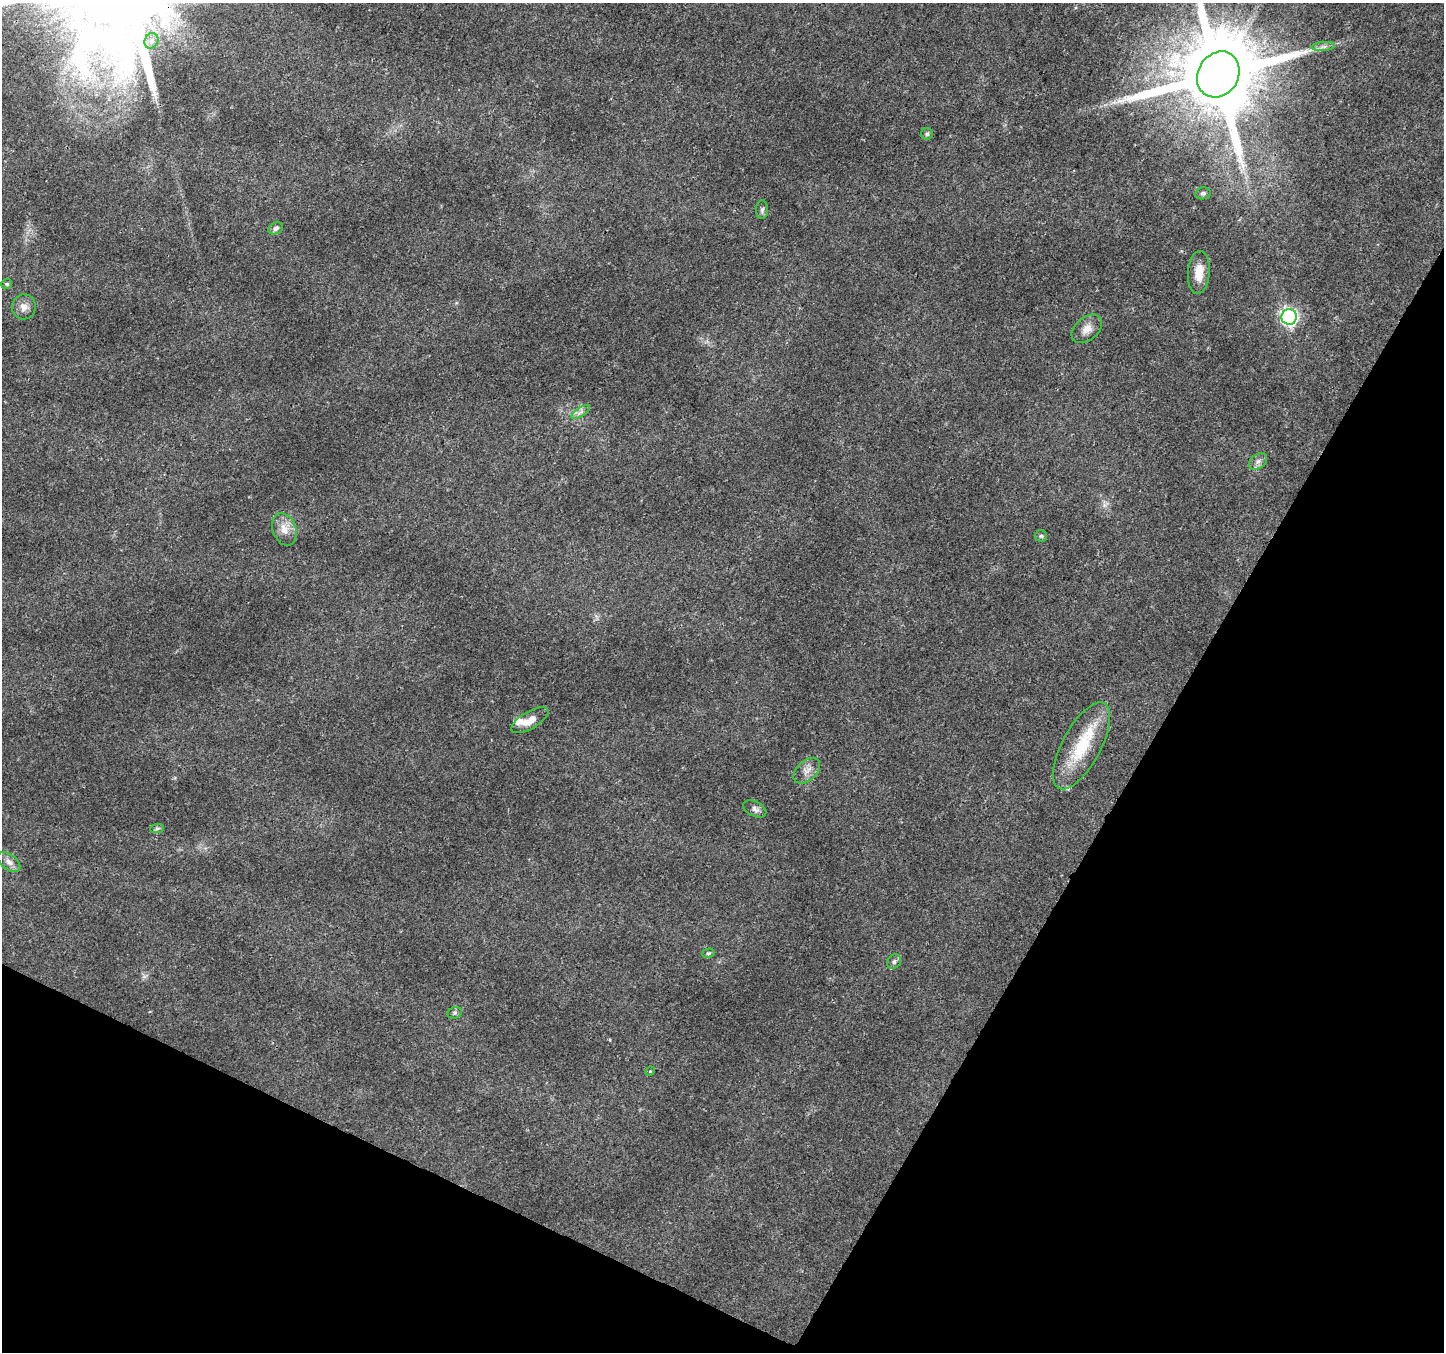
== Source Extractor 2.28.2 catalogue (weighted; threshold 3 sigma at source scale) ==
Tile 15 of 4 x 4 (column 3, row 4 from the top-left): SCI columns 2893-4334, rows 269-1618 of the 5777 x 5873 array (HDU 1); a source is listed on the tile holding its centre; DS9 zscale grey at full resolution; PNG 1446 x 1354 px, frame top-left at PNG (2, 3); each listed source drawn as its Kron ellipse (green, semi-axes under 4 px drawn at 4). Shown black and unused: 27% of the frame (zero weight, under 3 of 4 exposures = <1% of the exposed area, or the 3 px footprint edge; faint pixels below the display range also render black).
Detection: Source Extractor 2.28.2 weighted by HDU 2 'WHT'; one run over the whole footprint, this tile lists its part. Background 0.0298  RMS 0.0024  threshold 0.0108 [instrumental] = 3 sigma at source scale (4.5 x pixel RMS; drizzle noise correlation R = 1.50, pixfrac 1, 0.0396/0.0396 arcsec/px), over >= 5 px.
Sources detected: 28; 2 inside a brighter listed object's ellipse — not listed separately; the other 26 listed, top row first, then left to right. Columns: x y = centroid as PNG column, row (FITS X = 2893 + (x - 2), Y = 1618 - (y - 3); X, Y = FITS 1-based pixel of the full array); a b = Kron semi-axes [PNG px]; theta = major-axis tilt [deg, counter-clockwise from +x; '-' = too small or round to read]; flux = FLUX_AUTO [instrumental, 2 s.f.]
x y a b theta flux
151 41 8 6 64 0.88
1323 47 12 4 5 0.88
1218 74 24 20 58 4000
927 134 6 6 - 0.48
1203 193 8 6 9 0.56
762 210 9 6 89 0.64
276 228 8 5 27 0.67
1199 273 21 11 86 3.7
7 284 5 5 - 0.49
24 307 12 12 - 1.8
1289 317 8 7 - 58
1087 329 17 11 41 2.3
581 412 11 4 33 0.78
1258 461 10 7 37 1.1
284 529 17 11 -69 3.1
1041 536 6 6 - 0.44
530 720 21 8 30 2.7
1082 746 48 19 62 12
807 771 16 10 43 1.9
755 809 12 7 -27 1.1
157 829 7 4 1 0.43
9 862 13 7 -39 1.4
708 953 6 4 18 0.37
894 962 7 7 - 0.68
455 1013 7 5 21 0.47
650 1071 5 4 - 0.22
Overlapping masked pixels (flux is a lower limit): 1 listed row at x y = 1218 74
Isophote crosses this tile's border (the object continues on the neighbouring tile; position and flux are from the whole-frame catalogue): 1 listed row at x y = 1218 74